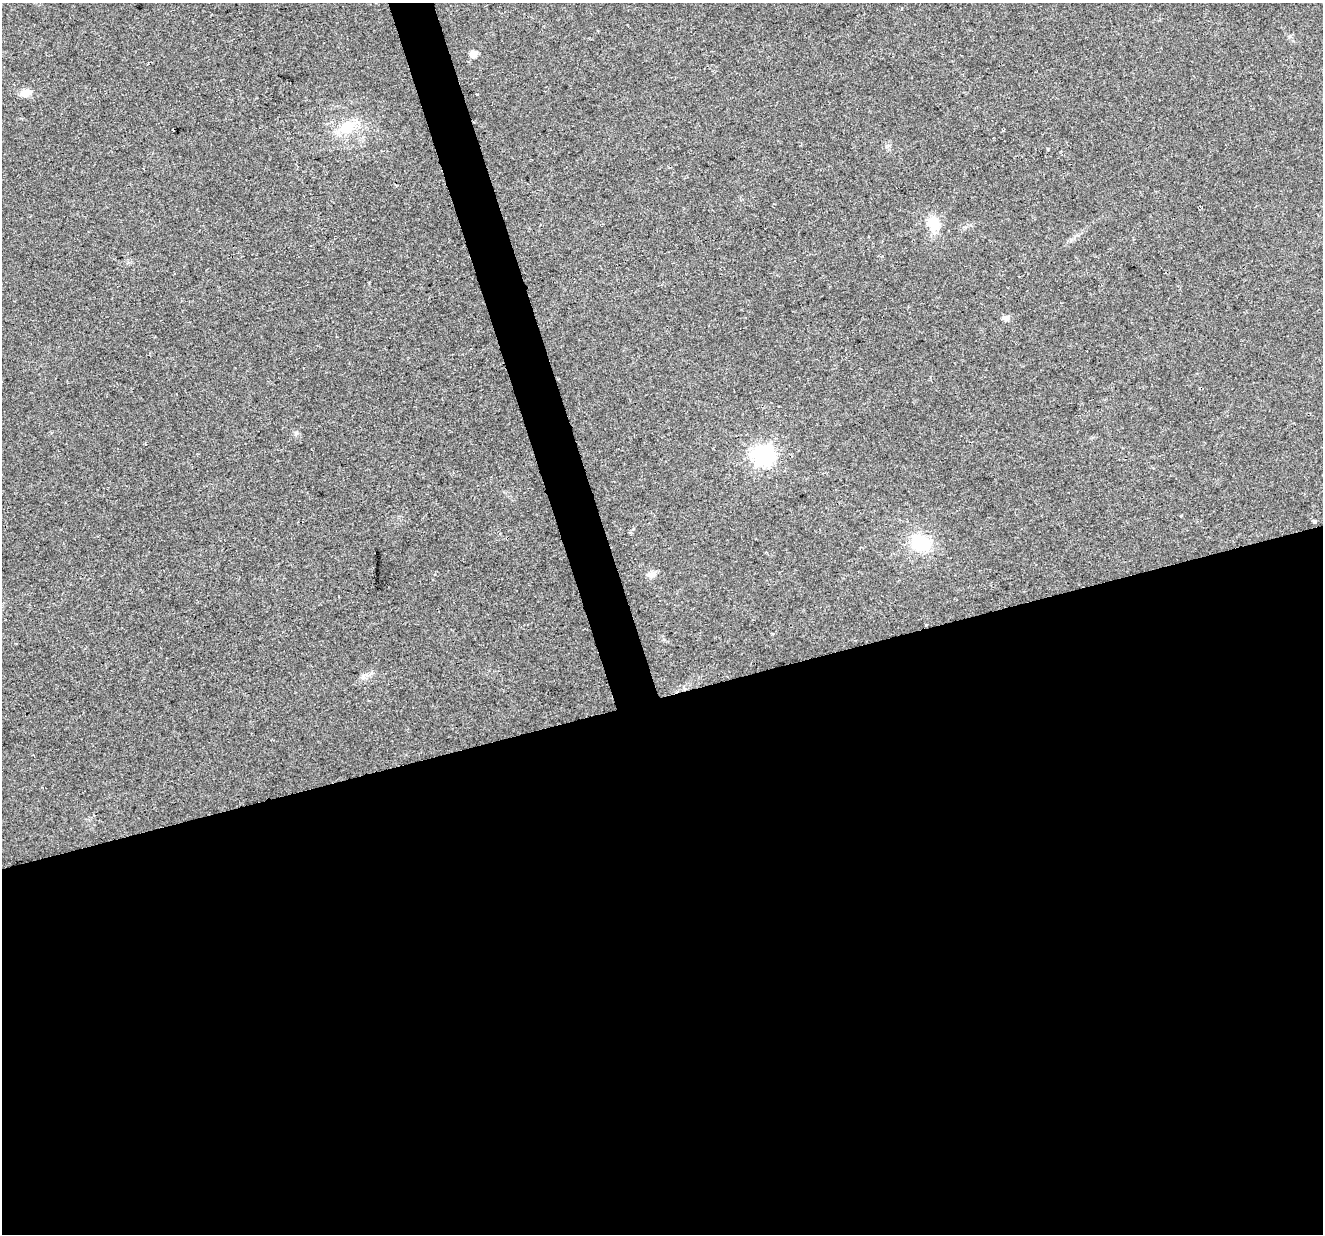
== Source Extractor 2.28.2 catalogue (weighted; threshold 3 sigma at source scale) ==
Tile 15 of 4 x 4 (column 3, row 4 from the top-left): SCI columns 2642-3962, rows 58-1289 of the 5284 x 5097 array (HDU 1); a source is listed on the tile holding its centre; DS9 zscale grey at full resolution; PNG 1325 x 1236 px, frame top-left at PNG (2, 3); no overlay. Shown black and unused: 46% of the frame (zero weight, under 2 of 3 exposures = <1% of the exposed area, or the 3 px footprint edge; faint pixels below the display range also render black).
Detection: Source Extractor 2.28.2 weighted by HDU 2 'WHT'; one run over the whole footprint, this tile lists its part. Background 0.0261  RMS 0.0056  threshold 0.0253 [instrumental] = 3 sigma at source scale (4.5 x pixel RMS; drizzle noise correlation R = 1.50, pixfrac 1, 0.0396/0.0396 arcsec/px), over >= 5 px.
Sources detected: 14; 1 cosmic-ray / hot-pixel residue — not listed; the other 13 listed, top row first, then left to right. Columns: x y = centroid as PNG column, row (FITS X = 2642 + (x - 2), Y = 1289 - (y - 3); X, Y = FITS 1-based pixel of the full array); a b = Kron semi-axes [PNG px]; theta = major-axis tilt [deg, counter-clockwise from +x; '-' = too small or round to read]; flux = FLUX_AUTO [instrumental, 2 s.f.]
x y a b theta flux
474 54 6 6 - 5.1
25 93 12 8 7 5
346 128 30 18 30 17
933 224 16 13 -74 12
1007 318 8 8 - 2
296 433 7 4 45 0.97
763 455 8 8 - 290
1180 515 3 3 - 4.3
1314 521 3 3 - 9.8
920 543 28 20 -25 22
652 574 12 7 24 2.8
926 624 3 3 - 12
363 677 7 4 73 1.3
Overlapping masked pixels (flux is a lower limit): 1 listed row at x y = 926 624
Unlisted compact peaks at least as high as the median listed source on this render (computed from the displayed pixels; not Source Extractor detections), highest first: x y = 772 634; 886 146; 633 529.